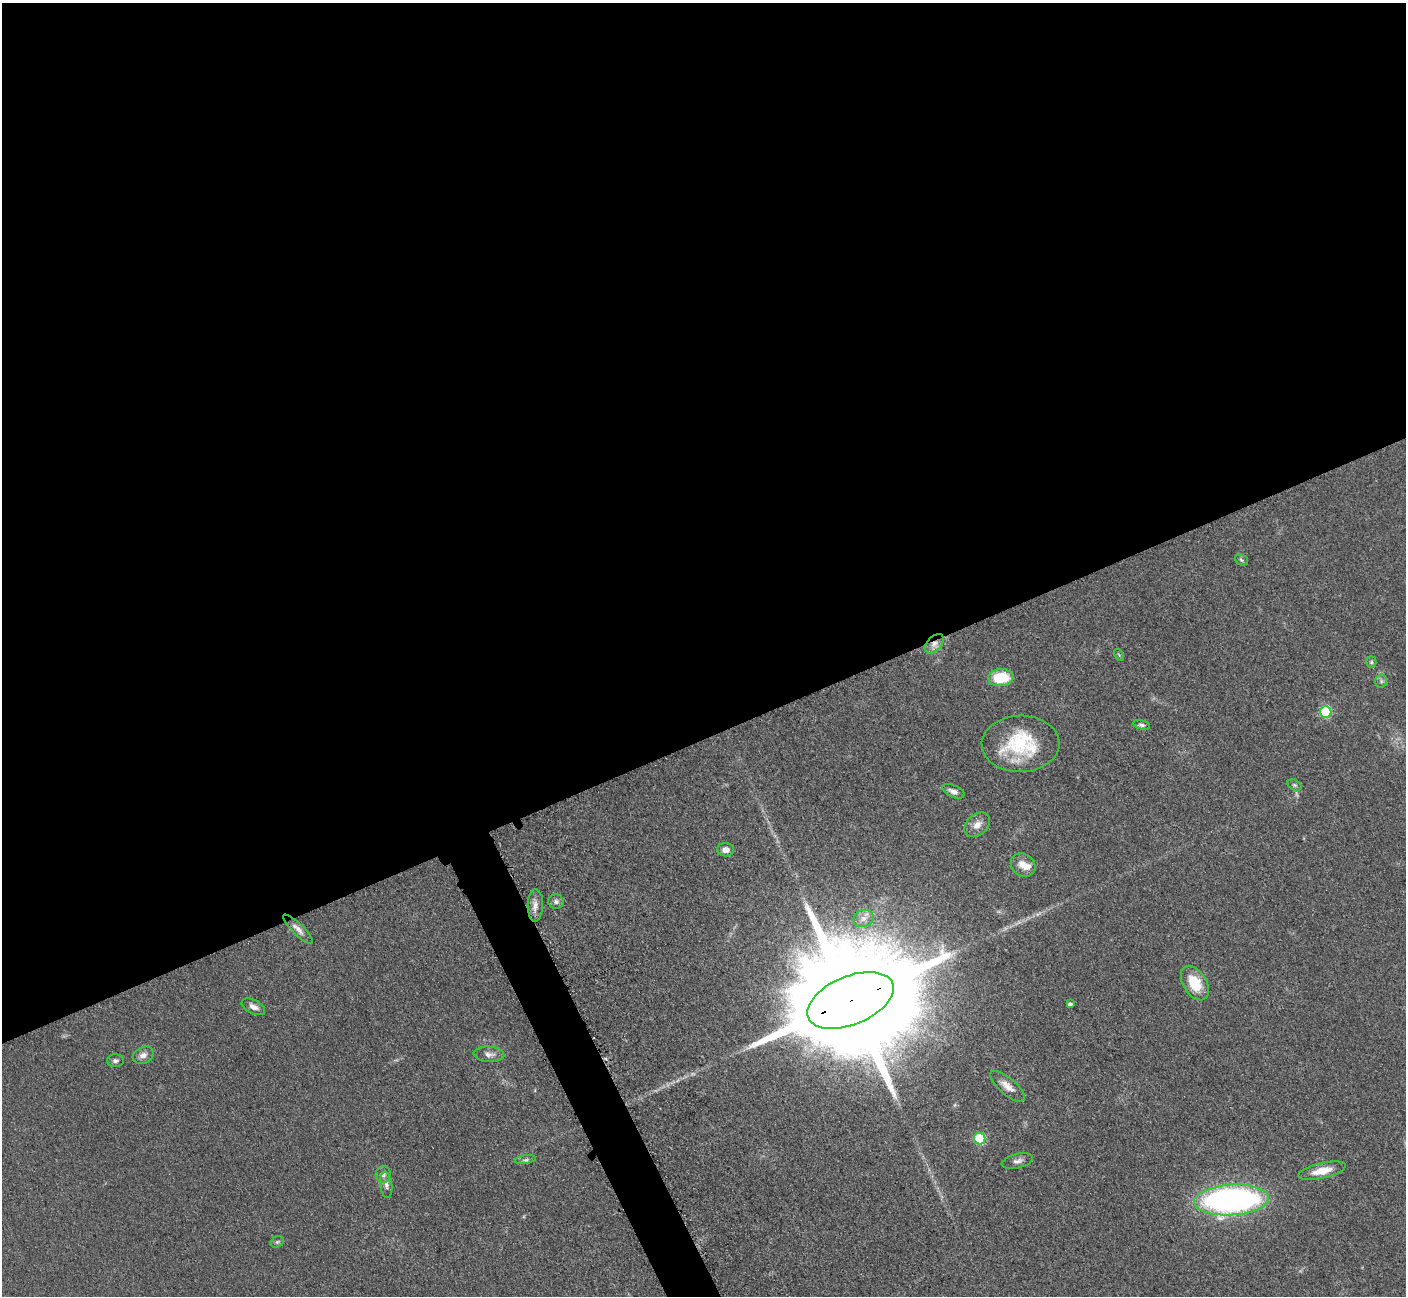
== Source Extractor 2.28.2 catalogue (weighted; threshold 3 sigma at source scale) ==
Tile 2 of 4 x 4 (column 2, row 1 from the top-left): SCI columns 1423-2826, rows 4179-5472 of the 5699 x 5661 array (HDU 1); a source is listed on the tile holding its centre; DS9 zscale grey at full resolution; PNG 1408 x 1298 px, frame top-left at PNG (2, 3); each listed source drawn as its Kron ellipse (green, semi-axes under 4 px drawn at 4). Shown black and unused: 58% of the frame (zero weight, under 3 of 5 exposures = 4% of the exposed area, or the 3 px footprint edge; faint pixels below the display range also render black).
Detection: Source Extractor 2.28.2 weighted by HDU 2 'WHT'; one run over the whole footprint, this tile lists its part. Background 0.0527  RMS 0.0057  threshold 0.0254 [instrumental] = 3 sigma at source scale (4.5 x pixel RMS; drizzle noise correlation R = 1.50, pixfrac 1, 0.05/0.05 arcsec/px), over >= 5 px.
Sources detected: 36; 1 too faint to see at this stretch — neither listed nor drawn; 1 inside a brighter listed object's ellipse — not listed separately; the other 34 listed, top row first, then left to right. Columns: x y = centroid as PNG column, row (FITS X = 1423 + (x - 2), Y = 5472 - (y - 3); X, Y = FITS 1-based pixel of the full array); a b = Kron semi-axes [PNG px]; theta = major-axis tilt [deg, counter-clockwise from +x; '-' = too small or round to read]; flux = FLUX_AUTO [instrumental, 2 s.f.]
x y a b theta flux
1241 560 7 5 -24 0.96
934 644 11 7 46 4.1
1119 655 6 4 -57 0.75
1371 662 5 5 - 0.98
1001 678 13 8 4 20
1381 681 6 6 - 1.4
1326 712 6 5 - 40
1141 725 8 4 -15 1.3
1021 744 39 28 2 41
1295 785 7 5 -26 1.1
953 791 12 6 -23 3.3
977 825 14 10 41 4.8
726 850 8 6 -2 3.2
1023 865 13 11 -36 6.3
556 902 8 7 - 1.9
535 905 16 7 89 4
864 918 10 8 23 3.3
298 929 20 5 -44 3.3
1195 983 19 11 -58 16
850 1000 45 24 23 34000
1070 1004 4 4 - 1.5
253 1007 13 6 -27 3.3
489 1054 15 8 -4 3.5
143 1055 11 8 26 3.3
115 1061 8 6 2 1.7
1007 1086 21 8 -41 5.5
980 1138 6 5 - 34
525 1160 10 4 8 1.2
1017 1161 16 7 13 2.8
1322 1171 24 7 13 9
383 1174 8 7 - 2.7
386 1185 13 6 -84 2.3
1231 1200 37 15 4 220
277 1242 7 5 27 1
Overlapping masked pixels (flux is a lower limit): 2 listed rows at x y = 934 644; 850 1000